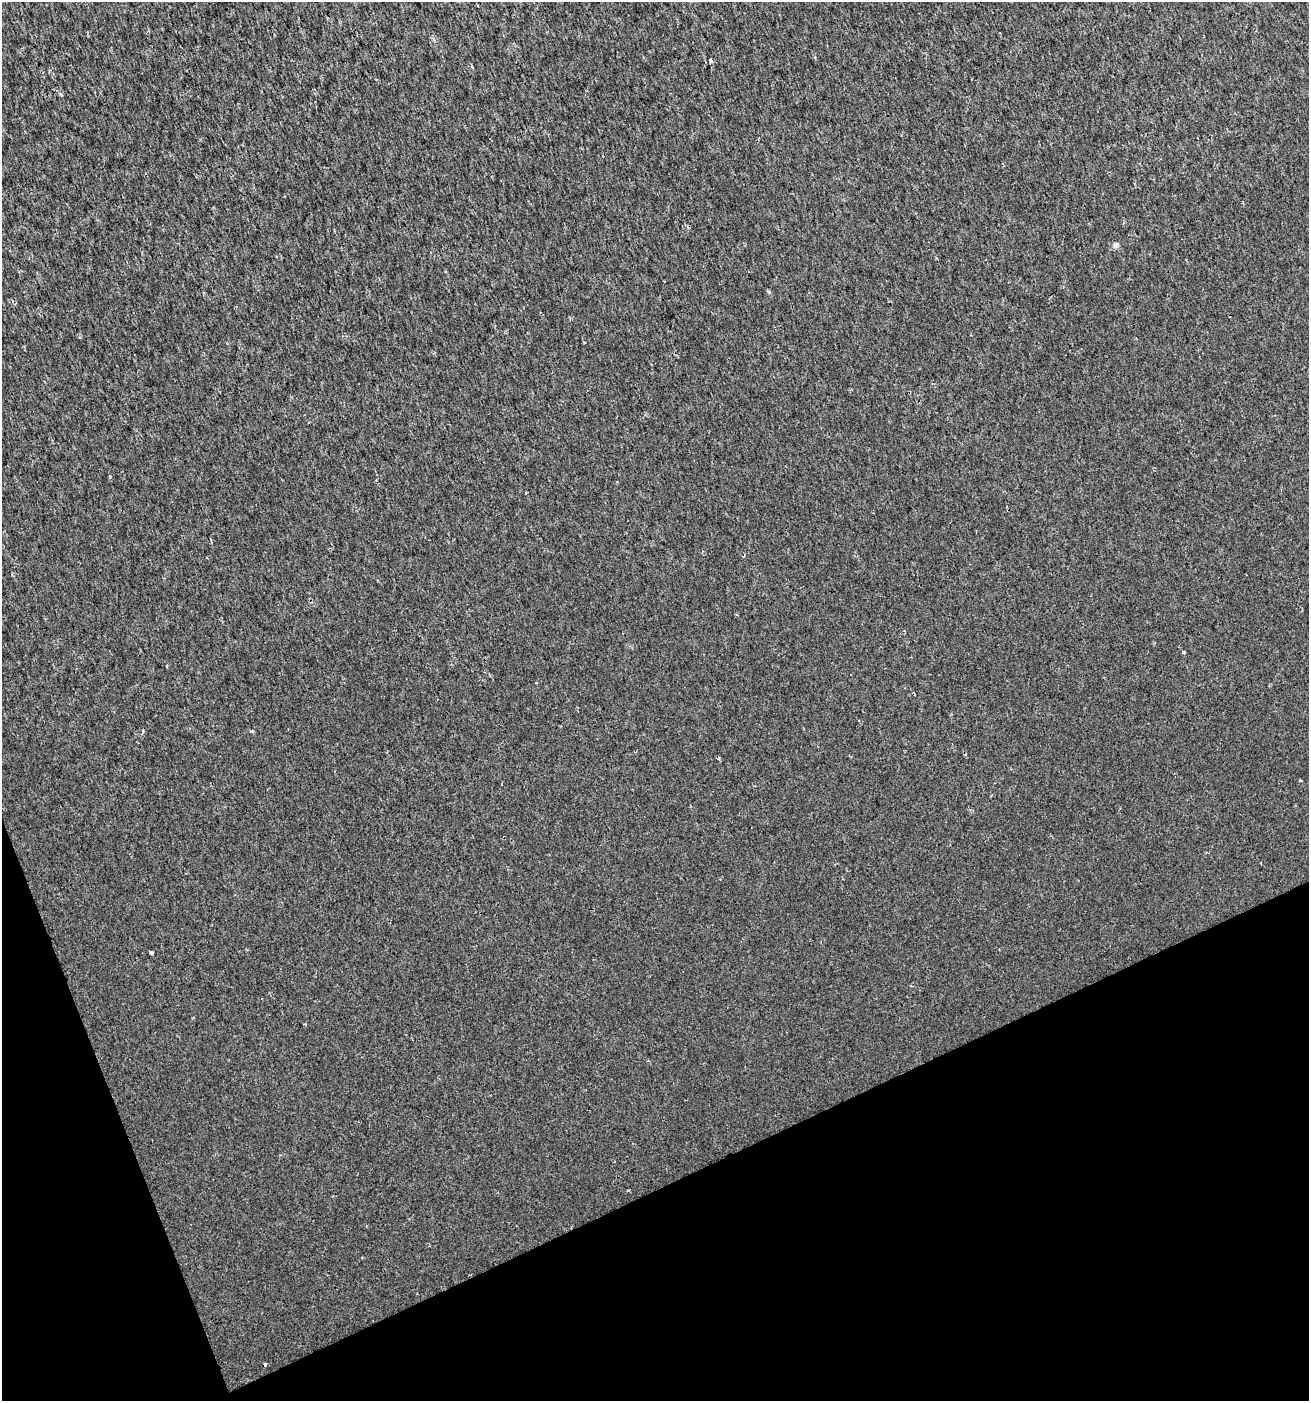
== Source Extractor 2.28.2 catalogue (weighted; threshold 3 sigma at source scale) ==
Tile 14 of 4 x 4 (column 2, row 4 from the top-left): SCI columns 1391-2697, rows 3-1401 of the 5452 x 5599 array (HDU 1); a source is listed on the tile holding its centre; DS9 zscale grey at full resolution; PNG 1311 x 1403 px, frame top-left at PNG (2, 2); no overlay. Shown black and unused: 19% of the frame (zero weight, under 2 of 3 exposures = <1% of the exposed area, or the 3 px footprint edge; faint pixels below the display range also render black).
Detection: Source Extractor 2.28.2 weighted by HDU 2 'WHT'; one run over the whole footprint, this tile lists its part. Background 0.00179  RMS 0.0037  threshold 0.0168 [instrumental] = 3 sigma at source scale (4.5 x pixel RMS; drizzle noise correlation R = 1.50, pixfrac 1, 0.0396/0.0396 arcsec/px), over >= 5 px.
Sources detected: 12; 4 cosmic-ray / hot-pixel residue — not listed; the other 8 listed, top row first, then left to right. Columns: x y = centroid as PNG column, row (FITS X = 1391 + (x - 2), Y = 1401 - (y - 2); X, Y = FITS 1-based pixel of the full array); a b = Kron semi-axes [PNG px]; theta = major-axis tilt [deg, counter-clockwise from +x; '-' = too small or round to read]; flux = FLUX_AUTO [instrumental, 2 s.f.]
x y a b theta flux
711 60 3 3 - 1.5
61 95 4 3 - 0.82
1115 245 6 6 - 0.89
769 292 6 3 -19 0.42
211 540 4 3 - 0.58
1183 652 4 3 - 0.42
252 731 6 3 -16 0.47
152 953 3 3 - 0.92